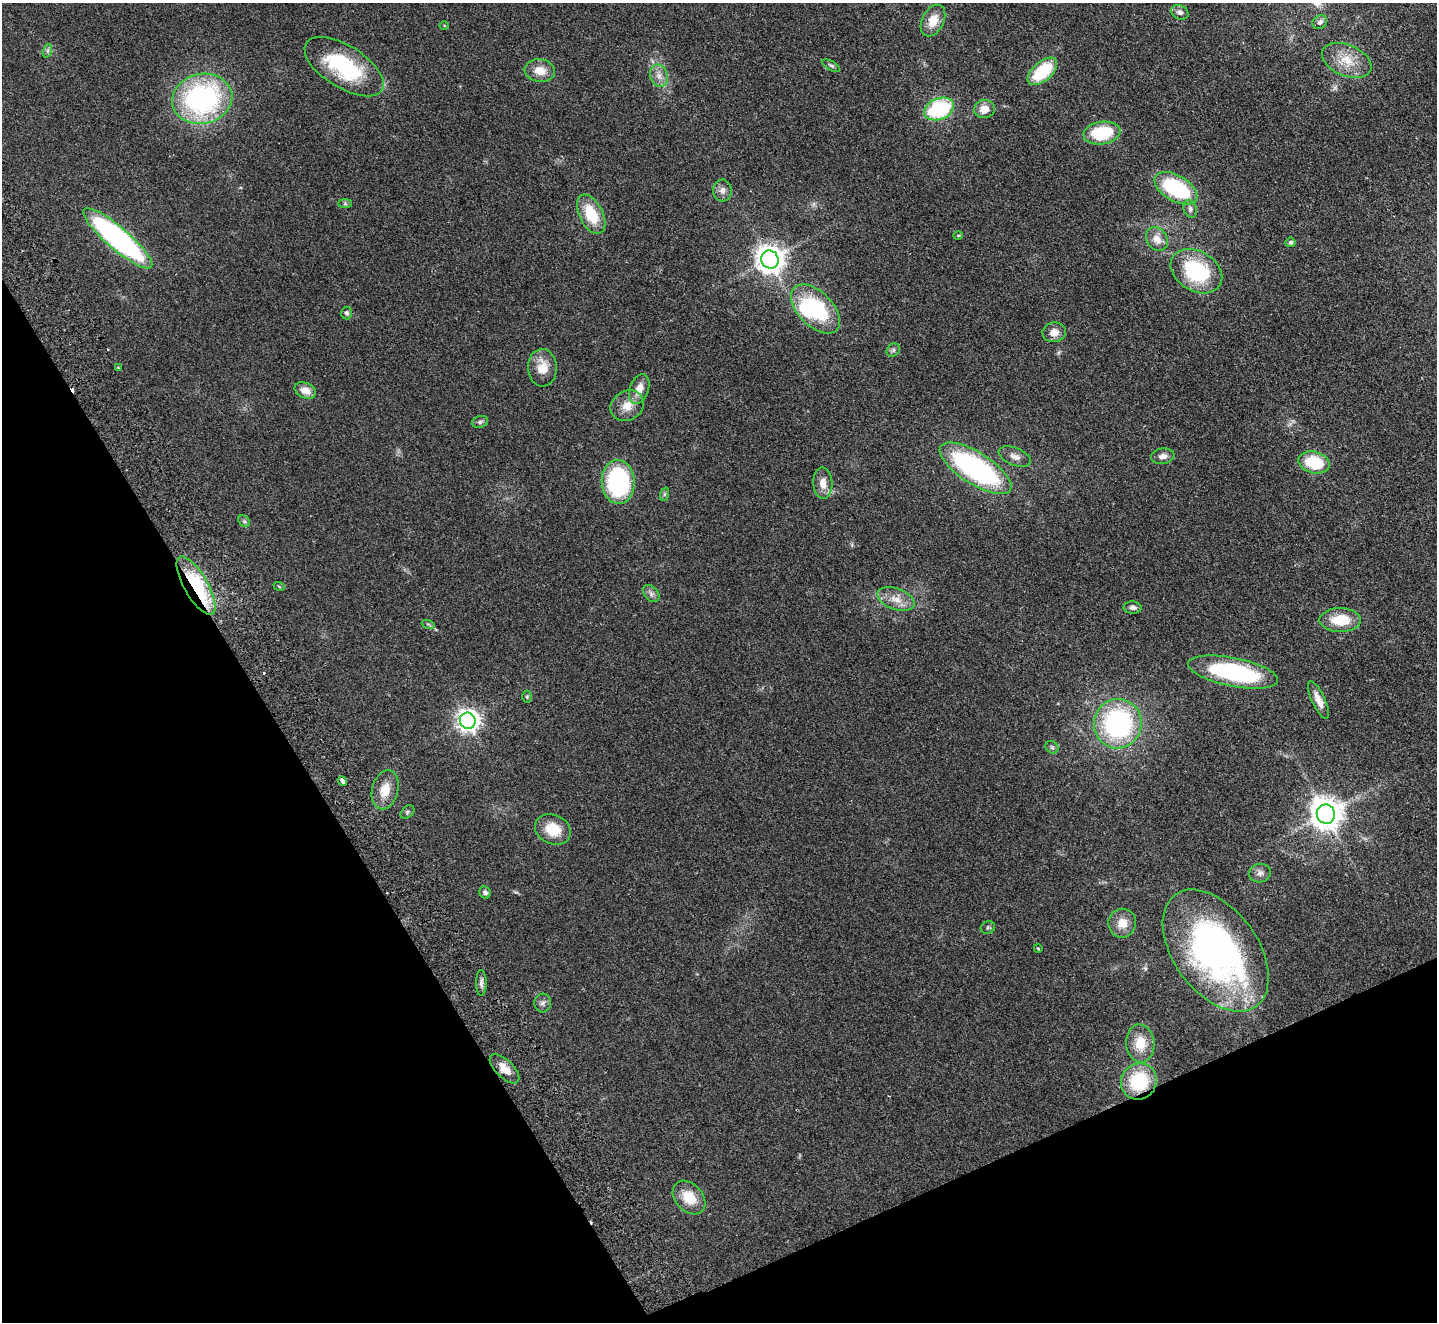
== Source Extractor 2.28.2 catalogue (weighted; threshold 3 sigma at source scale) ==
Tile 14 of 4 x 4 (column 2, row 4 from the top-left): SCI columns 1487-2921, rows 323-1642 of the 5845 x 5791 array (HDU 1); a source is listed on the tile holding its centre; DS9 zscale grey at full resolution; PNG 1439 x 1324 px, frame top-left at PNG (2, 3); each listed source drawn as its Kron ellipse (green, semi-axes under 4 px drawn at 4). Shown black and unused: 26% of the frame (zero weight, under 2 of 3 exposures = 3% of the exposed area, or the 3 px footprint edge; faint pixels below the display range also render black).
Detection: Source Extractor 2.28.2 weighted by HDU 2 'WHT'; one run over the whole footprint, this tile lists its part. Background 0.102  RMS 0.0081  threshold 0.0365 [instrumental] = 3 sigma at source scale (4.5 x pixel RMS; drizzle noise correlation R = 1.50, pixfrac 1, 0.05/0.05 arcsec/px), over >= 5 px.
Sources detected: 77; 1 inside a brighter object's white glare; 2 cosmic-ray / hot-pixel residue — neither listed nor drawn; the other 74 listed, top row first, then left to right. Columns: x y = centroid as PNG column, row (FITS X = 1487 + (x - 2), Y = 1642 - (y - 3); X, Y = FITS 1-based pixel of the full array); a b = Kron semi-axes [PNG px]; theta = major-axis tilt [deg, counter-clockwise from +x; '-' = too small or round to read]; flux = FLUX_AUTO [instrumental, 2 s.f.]
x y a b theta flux
1180 12 9 7 -28 3.5
933 20 17 11 63 12
1320 22 8 6 38 2.4
444 26 4 3 - 0.6
47 51 7 4 71 1.7
1347 60 26 15 -23 18
831 66 9 4 -29 1.7
344 67 45 21 -32 75
540 71 15 11 -8 11
1042 71 18 9 42 39
659 76 11 8 -73 5.5
202 99 30 25 12 160
939 109 16 10 22 69
984 109 10 9 - 8.8
1102 133 18 11 9 43
1176 188 23 13 -30 68
722 190 11 9 87 4.2
345 204 7 4 0 1.3
1190 209 9 6 -72 2.4
591 214 21 11 -63 27
958 236 4 3 - 0.81
118 238 44 11 -41 200
1157 239 13 10 -57 8.2
1290 242 5 5 - 1.3
770 260 9 8 - 920
1196 271 27 19 -31 64
816 309 30 17 -45 63
347 313 6 5 - 1.9
1054 332 12 9 8 6.9
893 350 7 6 - 1.8
118 368 4 4 - 0.8
542 368 19 14 -88 14
639 389 15 9 70 9.6
305 390 11 7 -24 7.5
627 406 17 14 31 11
480 422 8 6 16 1.9
1163 456 12 7 10 4.8
1015 457 17 8 -21 5.5
1314 462 16 10 -14 32
975 468 41 16 -32 160
618 482 22 16 -87 95
823 483 15 9 -88 8.4
665 494 7 4 70 1.4
244 521 7 5 -45 1.6
196 586 33 11 -60 69
279 586 6 3 -21 0.79
651 594 10 6 -50 2.9
896 599 19 10 -19 10
1132 608 9 6 -3 3.4
1340 620 21 12 0 22
428 624 6 4 -19 1.2
1233 672 46 14 -11 96
527 697 6 5 - 1.2
1318 700 20 6 -65 7.3
468 721 8 7 - 540
1118 724 24 24 - 130
1052 747 7 5 -42 1.7
343 781 5 3 - 9
385 790 20 13 75 13
407 812 8 5 42 1.4
1326 814 9 9 - 1300
553 829 18 14 -23 19
1260 873 11 9 12 3.8
485 892 6 5 - 2.4
1122 923 14 13 - 11
988 928 7 6 - 1.4
1038 948 4 3 - 0.72
1216 950 69 42 -54 270
481 983 13 5 89 3
543 1003 9 8 - 2.8
1140 1043 19 14 -85 16
505 1069 19 8 -45 10
1139 1081 18 17 - 44
689 1198 19 13 -47 18
Overlapping masked pixels (flux is a lower limit): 3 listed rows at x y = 196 586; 343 781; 1139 1081